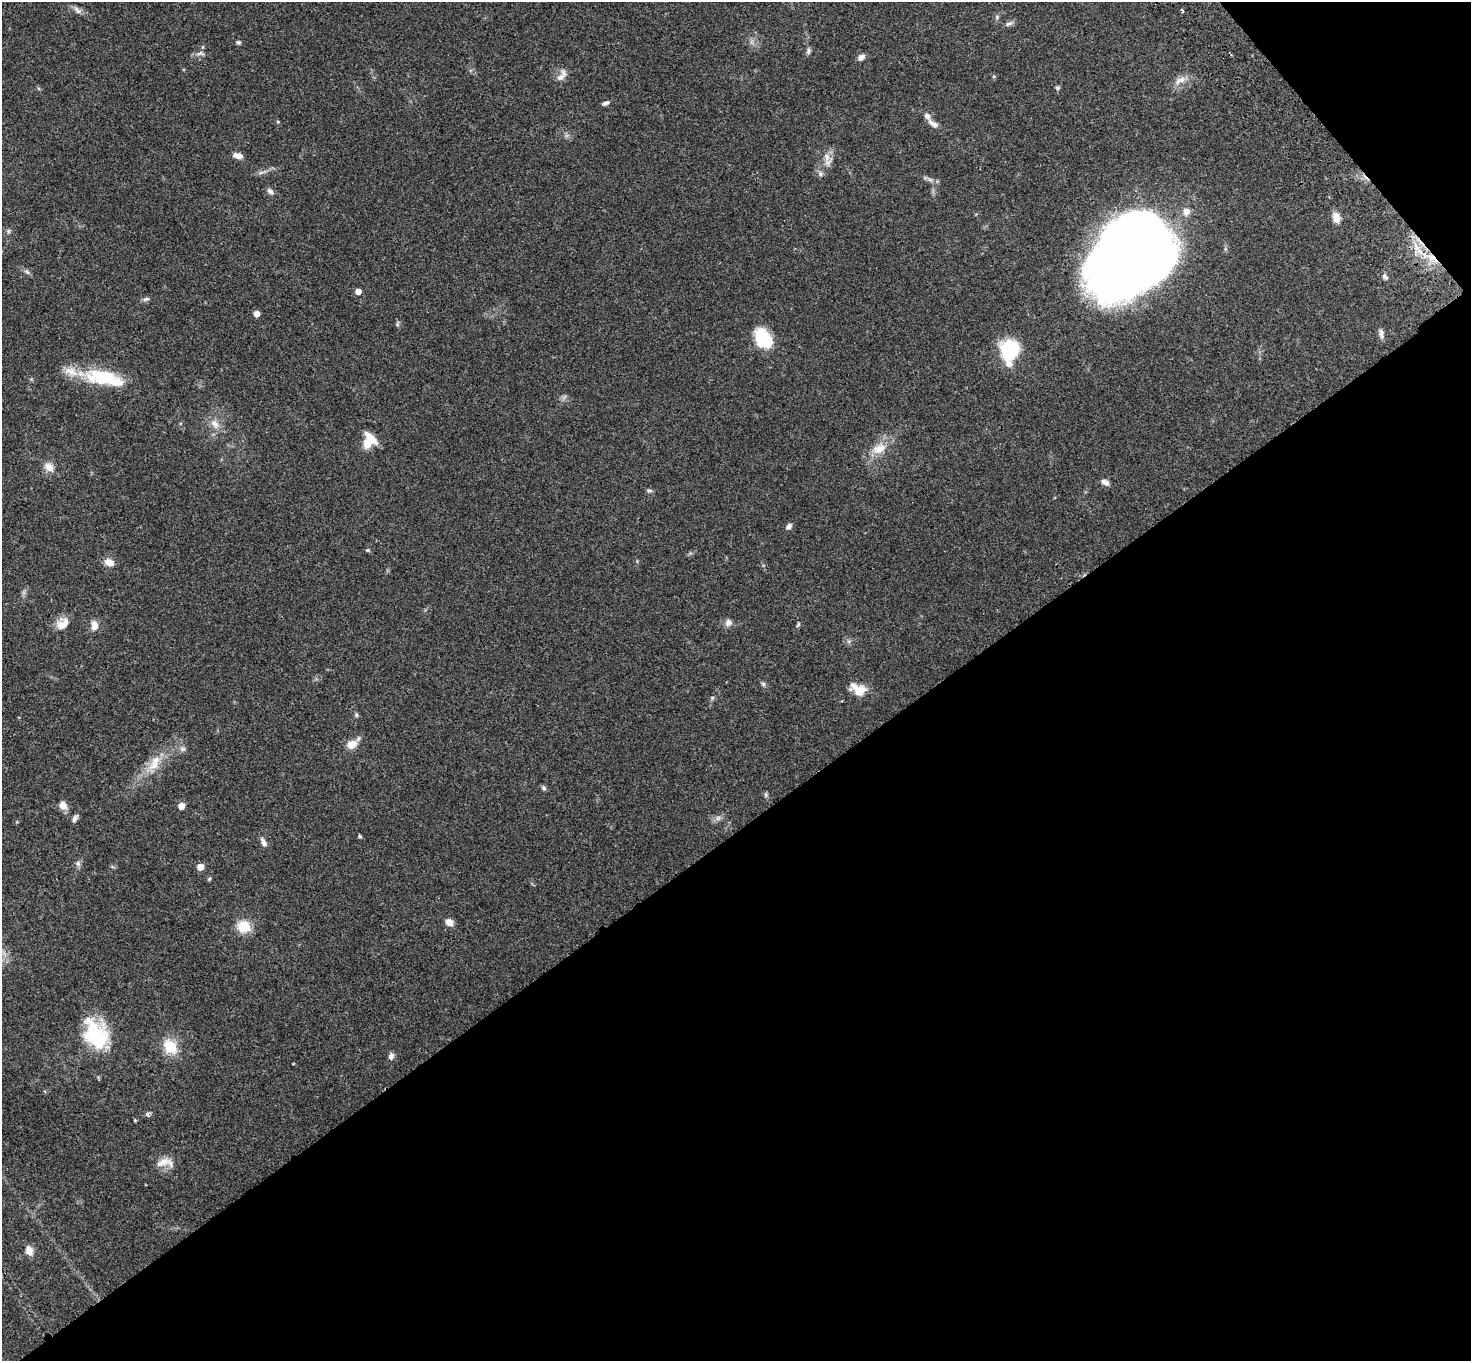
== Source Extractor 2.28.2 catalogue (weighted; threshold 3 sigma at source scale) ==
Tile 12 of 4 x 4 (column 4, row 3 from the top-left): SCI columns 4511-5979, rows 1599-2957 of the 6087 x 6054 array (HDU 1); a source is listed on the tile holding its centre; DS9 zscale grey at full resolution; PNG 1473 x 1363 px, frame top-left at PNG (2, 2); no overlay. Shown black and unused: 41% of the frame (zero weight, under 3 of 4 exposures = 6% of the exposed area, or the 3 px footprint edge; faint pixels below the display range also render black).
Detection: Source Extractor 2.28.2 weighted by HDU 2 'WHT'; one run over the whole footprint, this tile lists its part. Background 0.0576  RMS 0.0056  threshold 0.0253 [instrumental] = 3 sigma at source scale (4.5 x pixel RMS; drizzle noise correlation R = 1.50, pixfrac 1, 0.05/0.05 arcsec/px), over >= 5 px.
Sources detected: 79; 1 inside a brighter object's white glare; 2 cosmic-ray / hot-pixel residue — not listed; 9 inside a brighter listed object's ellipse — not listed separately; the other 67 listed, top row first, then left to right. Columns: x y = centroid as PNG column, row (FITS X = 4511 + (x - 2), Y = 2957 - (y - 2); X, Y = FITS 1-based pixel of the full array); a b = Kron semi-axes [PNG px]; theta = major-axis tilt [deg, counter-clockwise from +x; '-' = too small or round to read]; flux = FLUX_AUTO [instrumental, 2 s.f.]
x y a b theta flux
77 10 15 6 -44 2.2
997 17 6 5 - 0.93
1009 24 11 5 17 1.5
238 42 6 5 - 0.82
808 51 10 5 79 1.3
200 53 13 5 -1 1.7
861 57 8 6 39 2.6
562 75 19 9 53 3.7
994 76 5 3 - 0.5
1180 80 17 8 26 4.5
1057 88 5 5 - 0.85
605 103 10 4 25 1.5
933 124 15 6 -34 3.3
238 155 11 6 -14 3.4
828 162 17 9 49 4.8
261 172 7 4 20 1.2
270 191 10 6 -34 1.9
1336 217 12 9 -79 4.7
8 231 6 5 - 0.93
1138 257 75 56 35 720
1432 257 20 8 -34 9.1
27 272 10 4 -38 1.3
1385 277 9 5 -56 1.7
358 291 5 4 - 4.7
146 299 10 5 17 1.3
257 314 5 5 - 4.3
1381 333 14 7 -80 2.4
763 338 22 16 -58 22
1010 349 19 17 68 35
104 377 40 19 -12 28
215 424 15 8 -43 4
368 443 16 12 64 7.2
879 448 21 12 25 8.5
49 467 12 9 -26 4.9
1105 482 10 6 -33 2.5
649 490 7 4 -6 0.99
789 526 8 6 48 1.9
367 550 5 4 - 0.78
109 562 10 8 -12 4.6
728 623 11 9 41 2.4
63 624 18 12 29 5.9
94 625 12 9 -84 4.1
798 625 9 4 63 0.82
763 684 6 5 - 1
858 689 21 13 -20 7.9
356 715 7 5 -69 0.91
352 744 14 8 35 7.1
183 749 9 6 -15 1.6
154 764 20 13 37 8.9
544 788 7 6 - 1.2
766 795 7 4 -72 0.89
63 805 10 9 - 3.7
181 806 5 5 - 6.4
718 818 8 5 45 1.6
75 819 9 5 63 1.8
360 836 5 4 - 0.82
263 842 13 6 -64 2.3
78 863 7 6 - 1.6
200 867 5 5 - 6
209 879 5 4 - 0.66
449 922 8 7 - 4.3
243 927 13 12 - 12
96 1034 35 24 -61 35
170 1047 19 14 -53 12
391 1056 8 6 79 2
163 1162 24 10 22 5.8
29 1251 9 8 - 4.4
Overlapping masked pixels (flux is a lower limit): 1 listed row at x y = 1432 257